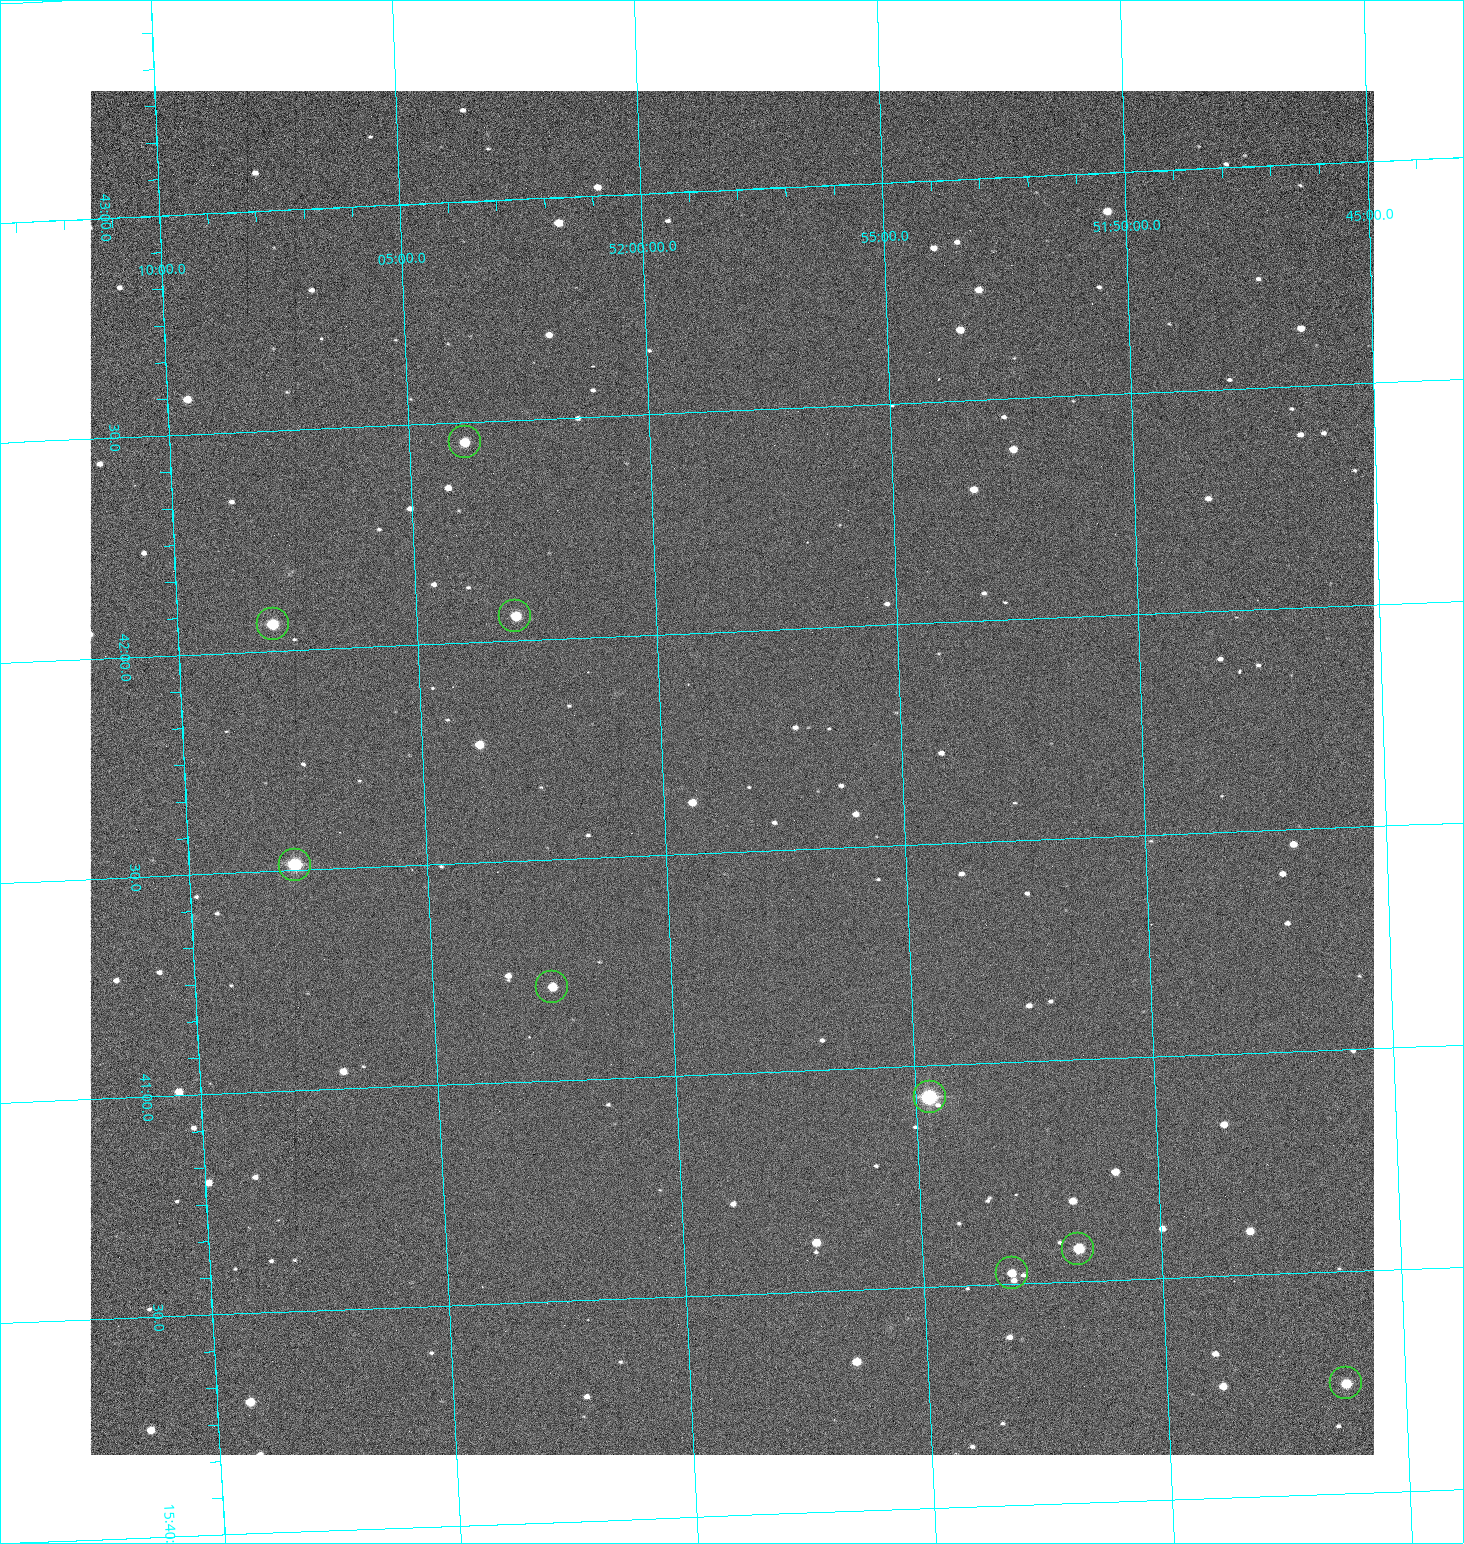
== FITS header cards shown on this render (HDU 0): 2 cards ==
NAXIS1  =                 1284 /fastest changing axis
NAXIS2  =                 1364 /next to fastest changing axis

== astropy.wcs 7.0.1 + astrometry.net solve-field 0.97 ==
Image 1284 x 1364 px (HDU 0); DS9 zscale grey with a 90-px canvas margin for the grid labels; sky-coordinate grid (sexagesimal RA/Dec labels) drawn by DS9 from the SOLVED WCS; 9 Tycho-2 reference stars matched to detected sources circled (green)
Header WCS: RA---TAN/DEC--TAN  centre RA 15:41:41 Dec +51:59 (235.42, +51.98 deg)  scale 1.26 arcsec/px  FOV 26.9' x 28.5'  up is +92 deg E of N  parity flipped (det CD > 0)
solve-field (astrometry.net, Tycho-2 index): VERIFIED the header's WCS against the Tycho-2 star catalogue (9 matches, 0 conflicts) and refined it, rather than solving blind
Solved WCS: RA---TAN-SIP/DEC--TAN-SIP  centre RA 15:41:41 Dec +51:59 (235.42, +51.98 deg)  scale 1.25 arcsec/px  FOV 26.8' x 28.5'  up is +92 deg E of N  parity flipped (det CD > 0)
The solver's refit moves the header's centre by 0.5 arcsec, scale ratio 0.9971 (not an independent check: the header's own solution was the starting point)
Tycho-2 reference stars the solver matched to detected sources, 9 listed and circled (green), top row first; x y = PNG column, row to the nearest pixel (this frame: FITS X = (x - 90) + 1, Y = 1364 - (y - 91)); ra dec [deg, ICRS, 3 dp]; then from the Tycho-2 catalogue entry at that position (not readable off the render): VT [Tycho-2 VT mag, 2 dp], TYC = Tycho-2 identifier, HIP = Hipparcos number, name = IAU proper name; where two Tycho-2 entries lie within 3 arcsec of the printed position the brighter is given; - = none
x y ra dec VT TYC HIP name
465 442 235.614 +52.064 11.61 3489-1132-1 - -
515 616 235.514 +52.049 11.19 3489-1407-1 - -
273 624 235.515 +52.133 11.12 3489-1380-1 - -
295 865 235.378 +52.130 9.31 3489-1322-1 76850 -
552 987 235.303 +52.042 11.52 3489-958-1 - -
930 1097 235.232 +51.912 9.59 3489-824-1 - -
1078 1249 235.143 +51.862 10.97 3489-1016-1 - -
1012 1273 235.131 +51.886 12.29 3489-908-1 - -
1346 1383 235.062 +51.771 11.53 3489-1453-1 - -